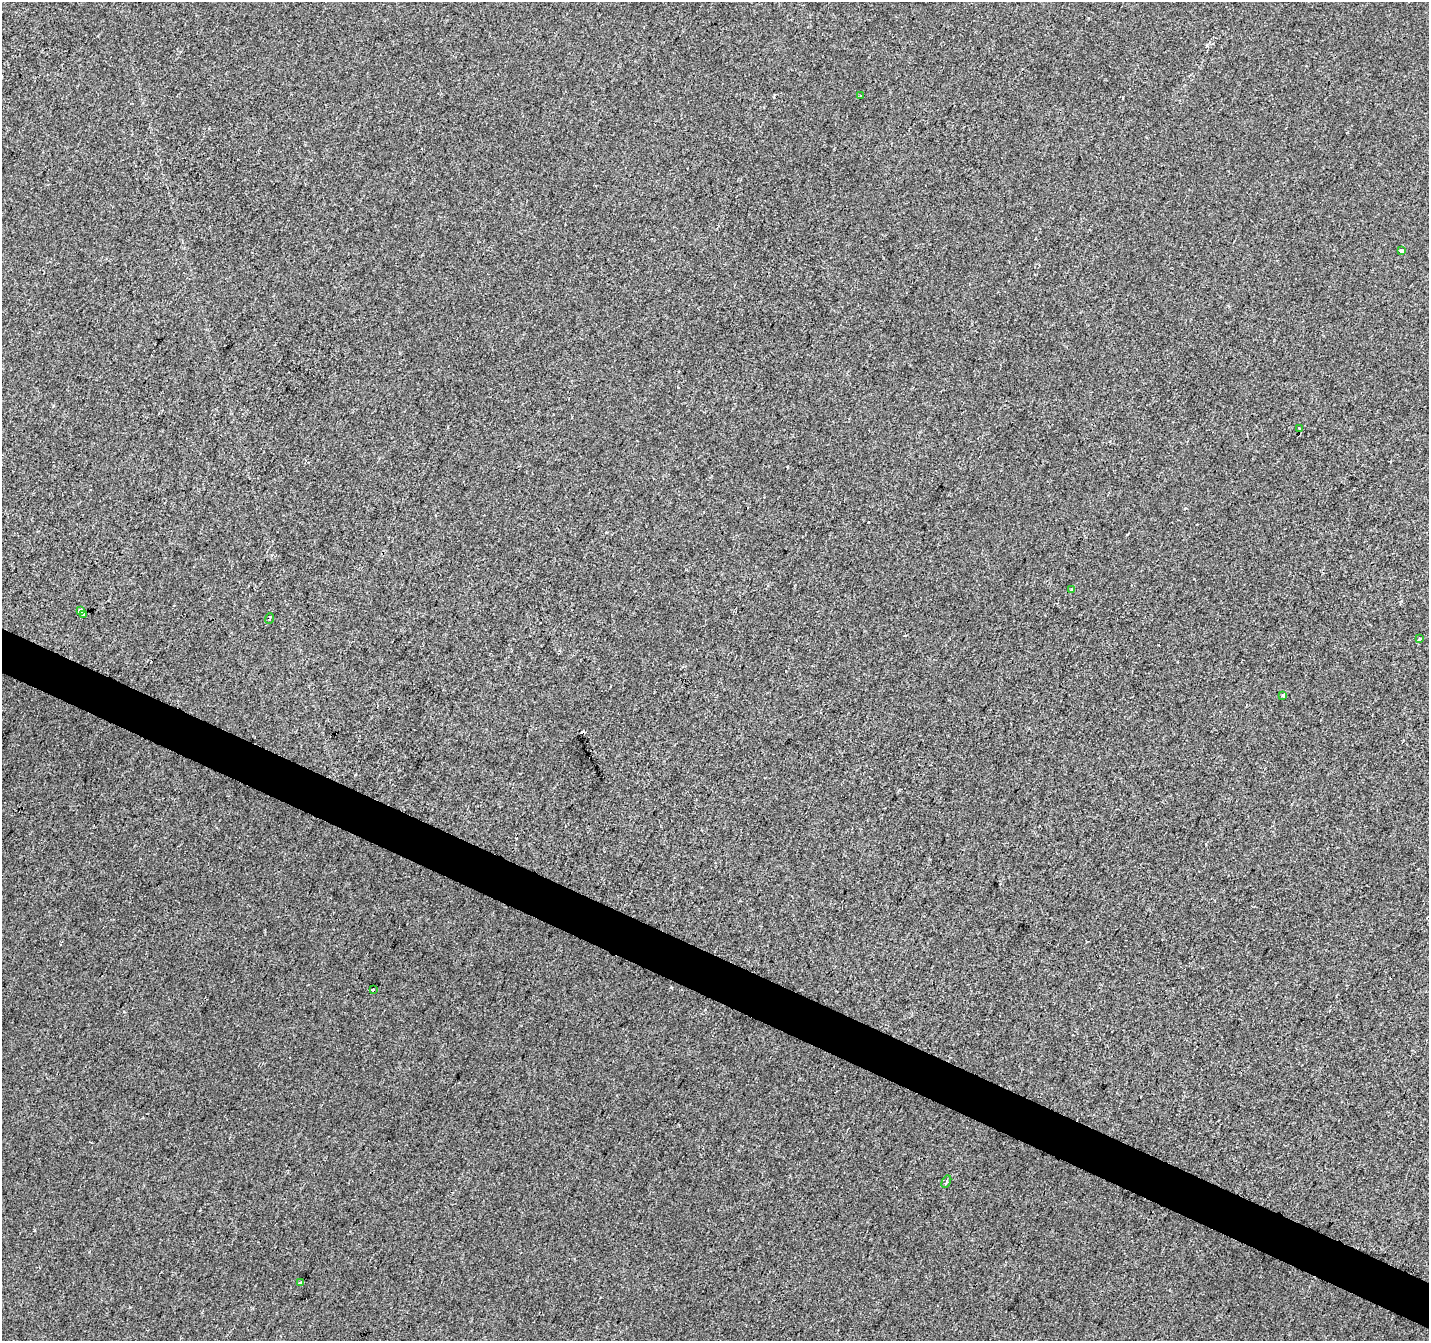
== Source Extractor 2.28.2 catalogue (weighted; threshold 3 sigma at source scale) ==
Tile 6 of 4 x 4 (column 2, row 2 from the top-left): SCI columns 1428-2854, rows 2878-4216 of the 5715 x 5821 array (HDU 1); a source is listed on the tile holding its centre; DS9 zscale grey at full resolution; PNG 1431 x 1343 px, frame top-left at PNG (2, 2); each listed source drawn as its Kron ellipse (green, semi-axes under 4 px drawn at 4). Shown black and unused: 3% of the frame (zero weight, under 2 of 3 exposures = <1% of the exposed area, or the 3 px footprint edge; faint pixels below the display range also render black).
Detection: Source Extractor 2.28.2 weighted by HDU 2 'WHT'; one run over the whole footprint, this tile lists its part. Background -3.36e-04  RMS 0.0042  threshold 0.0188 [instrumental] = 3 sigma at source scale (4.5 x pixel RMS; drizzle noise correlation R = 1.50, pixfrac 1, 0.0396/0.0396 arcsec/px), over >= 5 px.
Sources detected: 14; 2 cosmic-ray / hot-pixel residue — neither listed nor drawn; the other 12 listed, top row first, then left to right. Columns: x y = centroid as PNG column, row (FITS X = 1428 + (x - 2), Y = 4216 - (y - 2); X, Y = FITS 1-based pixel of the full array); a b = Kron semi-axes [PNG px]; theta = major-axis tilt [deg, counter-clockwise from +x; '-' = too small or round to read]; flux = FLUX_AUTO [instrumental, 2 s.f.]
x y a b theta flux
860 96 3 3 - 0.74
1401 250 4 3 - 1.7
1299 428 3 2 - 0.39
1071 590 3 3 - 0.77
80 610 3 3 - 20
83 614 3 3 - 16
270 618 5 2 - 0.45
1419 639 3 3 - 1.2
1283 696 3 3 - 1.1
373 990 3 2 - 1.1
946 1182 6 4 60 1.4
301 1283 3 3 - 4.4
Overlapping masked pixels (flux is a lower limit): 1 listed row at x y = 83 614
Unlisted compact peaks at least as high as the median listed source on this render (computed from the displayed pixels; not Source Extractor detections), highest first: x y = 34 1230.